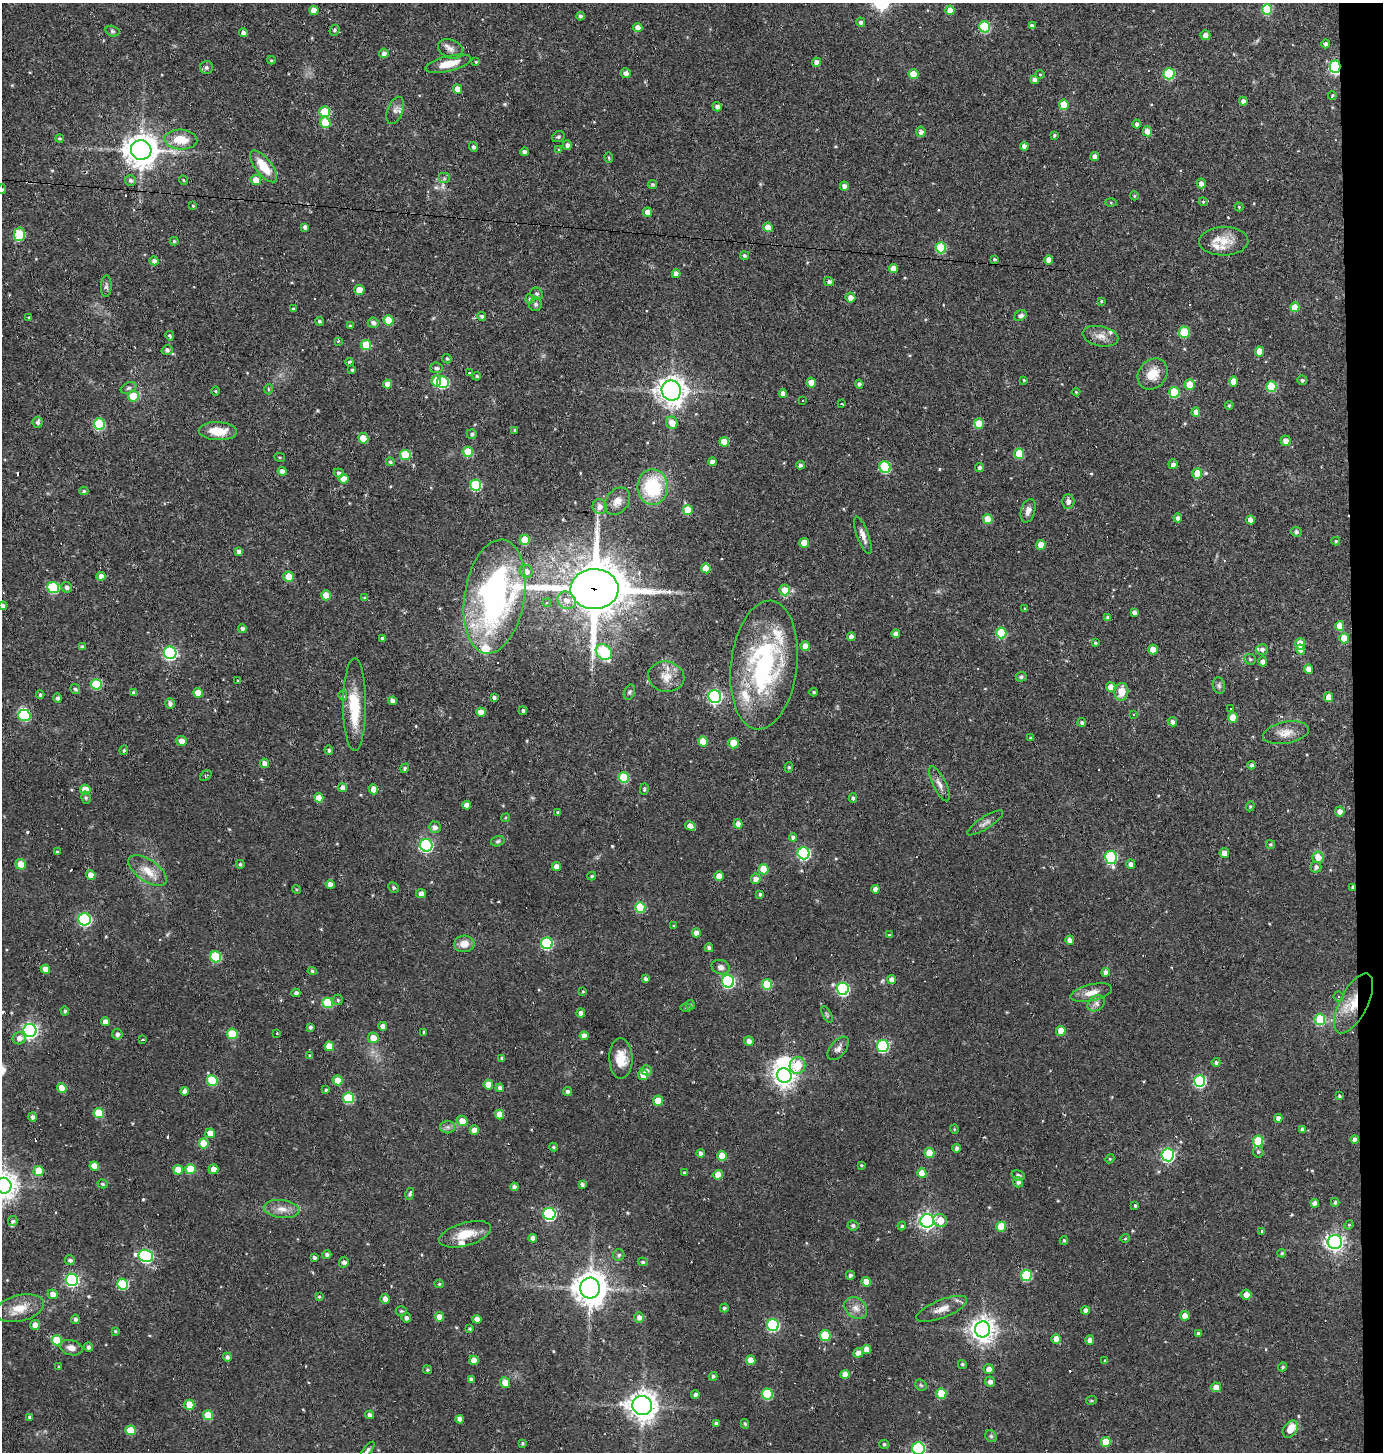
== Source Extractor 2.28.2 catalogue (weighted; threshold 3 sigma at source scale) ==
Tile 6 of 3 x 3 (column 3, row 2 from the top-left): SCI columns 2861-4241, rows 1452-2901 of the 4380 x 4352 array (HDU 1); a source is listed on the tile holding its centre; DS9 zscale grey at full resolution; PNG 1385 x 1454 px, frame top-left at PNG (2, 3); each listed source drawn as its Kron ellipse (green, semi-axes under 4 px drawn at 4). Shown black and unused: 2% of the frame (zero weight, under 2 of 3 exposures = <1% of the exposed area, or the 3 px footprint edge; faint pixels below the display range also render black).
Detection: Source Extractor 2.28.2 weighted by HDU 2 'WHT'; one run over the whole footprint, this tile lists its part. Background 0.0385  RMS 0.005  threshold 0.0223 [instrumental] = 3 sigma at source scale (4.5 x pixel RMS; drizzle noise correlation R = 1.50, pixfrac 1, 0.05/0.05 arcsec/px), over >= 5 px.
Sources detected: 572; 3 too faint to see at this stretch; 3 inside a brighter object's white glare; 20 cosmic-ray / hot-pixel residue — neither listed nor drawn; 9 inside a brighter listed object's ellipse — not listed separately; of the other 537, all 500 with FLUX_AUTO >= 0.476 (the completeness limit of this list) listed and drawn (37 fainter detections not listed), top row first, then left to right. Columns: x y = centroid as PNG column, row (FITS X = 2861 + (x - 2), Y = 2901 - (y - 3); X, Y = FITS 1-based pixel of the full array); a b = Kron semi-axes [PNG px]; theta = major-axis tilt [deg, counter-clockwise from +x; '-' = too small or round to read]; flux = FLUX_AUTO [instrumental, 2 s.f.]
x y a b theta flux
314 10 4 4 - 4.7
950 10 5 4 - 6.3
1267 10 5 5 - 26
580 16 4 4 - 1.2
861 22 5 4 - 1.3
1032 26 4 4 - 1.8
638 27 4 4 - 3.3
985 27 5 5 - 39
335 30 6 5 - 1.1
112 31 7 5 -18 0.94
244 33 4 4 - 2
1205 35 5 5 - 2.9
1326 44 4 4 - 1.4
451 49 13 9 -24 3
384 53 5 4 - 1.6
271 60 4 3 - 0.51
476 62 4 4 - 0.57
816 62 4 4 - 2.8
448 64 23 7 14 8.1
206 67 6 6 - 1.2
1335 67 6 5 - 73
626 73 5 5 - 2.1
913 74 5 5 - 12
1040 74 4 4 - 0.51
1169 74 6 5 - 31
1035 80 4 4 - 2.3
457 89 5 4 - 4.1
1332 95 4 3 - 0.58
1243 101 4 4 - 2.1
1064 105 5 5 - 12
717 107 5 4 - 2.1
395 110 14 7 69 2.6
325 112 5 5 - 19
325 123 5 5 - 13
1137 124 4 4 - 1.4
1147 131 5 4 - 4.1
921 132 5 4 - 2.6
1054 135 3 3 - 0.77
558 137 6 5 - 0.93
60 139 4 4 - 0.74
181 140 16 10 -4 10
567 145 4 4 - 1.7
1024 146 4 4 - 2.8
473 147 5 4 - 1.2
141 150 10 9 - 820
559 150 4 4 - 0.59
524 152 4 4 - 1.6
1095 156 4 4 - 2.5
609 158 5 4 - 0.71
264 166 19 8 -52 11
444 178 6 5 - 1.1
130 180 5 5 - 1.4
183 180 4 4 - 0.56
256 180 5 5 - 5.5
1201 183 5 4 - 2.8
653 184 4 4 - 0.84
844 186 4 4 - 2.5
2 189 5 4 - 0.67
1134 196 4 4 - 0.58
1203 202 4 4 - 0.57
1111 203 5 4 - 0.63
193 206 4 4 - 0.48
1239 207 4 4 - 0.57
647 212 5 4 - 3.4
305 227 4 4 - 1.7
768 227 5 4 - 6.5
19 234 7 5 81 23
174 241 4 4 - 0.75
1224 241 25 14 1 9.6
941 248 5 5 - 27
744 255 5 4 - 0.93
995 259 4 4 - 0.82
1049 260 4 4 - 3.7
154 261 4 4 - 1.6
893 269 5 4 - 5.4
676 274 4 4 - 2.7
829 282 5 4 - 1.5
106 286 11 5 88 1.3
359 290 5 5 - 6.1
537 294 6 5 - 1
850 298 5 5 - 2.7
530 299 4 4 - 0.92
1101 301 4 3 - 0.61
536 304 7 6 - 1.4
1295 307 5 4 - 9.4
293 309 4 4 - 0.89
482 316 4 4 - 1
1020 316 7 5 33 2.1
29 317 4 4 - 0.53
389 320 5 5 - 12
319 321 4 4 - 0.85
373 323 5 5 - 1.7
350 326 3 3 - 0.52
1184 332 5 5 - 17
170 336 4 4 - 1.1
1100 336 18 10 -11 4.3
338 341 3 2 - 0.49
366 345 5 5 - 17
167 350 5 5 - 1.4
1259 351 5 4 - 6.5
447 359 5 4 - 0.77
349 362 4 3 - 1.7
436 368 6 5 - 1.3
352 370 3 3 - 0.83
469 373 3 3 - 0.59
1153 374 16 14 50 8.4
477 376 4 3 - 0.69
1024 380 3 3 - 0.57
1302 380 5 5 - 1.1
436 381 5 4 - 6.7
1234 381 5 4 - 6.6
443 382 6 6 - 44
811 383 5 5 - 7.1
387 384 4 4 - 3.9
859 384 4 4 - 1.2
1190 384 5 5 - 8
1271 387 5 5 - 23
129 388 8 5 26 1.2
269 389 5 3 - 0.6
216 391 5 3 - 0.48
671 391 10 9 - 450
1076 392 4 4 - 0.56
1174 392 5 5 - 22
783 393 4 4 - 2.3
133 396 5 5 - 12
802 401 3 2 - 0.9
842 404 3 2 - 0.98
1229 405 4 3 - 0.62
1196 412 4 4 - 3.3
38 422 5 5 - 1.3
672 423 6 5 - 4.8
99 424 5 5 - 33
979 424 5 5 - 13
514 430 3 3 - 0.52
218 431 19 9 -3 9.7
472 434 5 4 - 1.1
363 438 5 5 - 8.9
1286 441 5 5 - 3
724 442 5 4 - 6.3
468 452 5 5 - 18
1019 454 5 5 - 17
405 455 5 5 - 18
280 457 5 3 - 0.54
390 462 4 4 - 0.84
712 462 4 4 - 2.4
1173 464 5 4 - 1.8
800 465 4 4 - 1.7
885 467 6 5 - 36
979 467 4 4 - 1.1
282 471 4 4 - 2.1
339 473 5 4 - 1.3
1197 473 5 5 - 12
344 479 5 4 - 5.2
476 485 5 5 - 36
653 487 18 15 -89 31
84 491 4 4 - 0.71
617 501 15 11 52 4.3
1068 501 7 6 - 2.1
600 507 7 7 - 2.6
688 510 5 5 - 11
1028 511 12 7 73 2.5
1178 518 4 4 - 2
988 519 5 5 - 9.3
1250 520 4 4 - 3.1
1296 532 5 5 - 1.3
863 535 20 6 -70 3.1
525 540 5 5 - 11
1336 541 4 3 - 0.6
804 543 5 4 - 6.9
1041 545 5 4 - 7
239 551 4 4 - 1.4
706 568 5 4 - 8.2
526 571 7 6 - 3.4
101 576 4 4 - 2.8
289 577 5 5 - 9.5
53 587 6 5 - 34
67 587 5 5 - 1.8
594 589 24 20 2 2400
785 590 5 5 - 6.9
326 595 5 5 - 6.9
494 596 57 30 81 140
364 598 3 3 - 1
567 600 9 8 - 4.2
547 603 4 3 - 0.74
3 606 4 4 - 2.1
1025 609 4 3 - 0.56
1134 612 4 4 - 1.6
1108 618 4 4 - 1.3
1340 626 5 4 - 6.2
242 629 4 4 - 1.4
1001 633 5 5 - 25
896 634 4 4 - 2.3
851 637 4 4 - 2.3
382 638 4 4 - 1.1
1344 638 5 4 - 10
1095 643 3 3 - 0.67
1300 644 5 5 - 13
805 646 5 4 - 6
82 647 4 3 - 1.4
1262 649 6 5 - 1.4
1301 649 5 4 - 2.3
1153 650 5 4 - 5.7
604 652 9 7 -39 45
170 653 6 6 - 86
1250 659 6 5 - 0.9
1263 661 5 4 - 1.8
764 665 65 33 83 85
1309 669 4 4 - 3.6
666 677 18 15 -11 7
1021 677 5 5 - 1.1
237 681 3 3 - 0.96
96 684 5 5 - 24
1219 686 8 6 -74 1.4
1111 687 5 4 - 4
75 689 5 4 - 1.1
629 692 8 5 68 0.96
814 692 4 3 - 0.69
1121 692 9 7 82 6.4
133 693 4 3 - 1
198 693 5 4 - 6.5
40 695 4 3 - 0.74
343 696 5 4 - 1.2
715 696 6 6 - 110
494 697 3 3 - 1.1
1329 697 5 4 - 5.9
57 698 4 4 - 1.3
392 701 4 4 - 2
170 703 5 5 - 1.7
355 705 46 11 -90 21
1230 709 3 3 - 3.4
523 711 4 3 - 1.1
481 712 5 4 - 4.5
1134 714 4 3 - 0.64
24 715 6 5 - 33
1233 717 5 5 - 8
1082 722 4 4 - 1.1
1172 722 5 4 - 1.9
1286 733 23 11 11 5.9
1030 738 4 3 - 0.49
181 741 5 5 - 3.5
703 741 5 5 - 7.6
733 743 5 5 - 12
124 750 5 4 - 0.8
329 750 4 4 - 1.1
265 763 5 4 - 3.1
1252 765 4 4 - 1.2
789 767 5 4 - 0.79
405 768 5 4 - 0.82
206 776 6 3 41 0.62
624 778 5 5 - 23
939 784 19 6 -64 3.3
343 788 4 4 - 3.4
374 789 5 4 - 4.5
644 789 6 4 88 0.75
85 790 5 5 - 7.8
86 798 6 5 - 0.85
319 798 5 4 - 6.6
853 798 4 4 - 1.1
467 805 4 4 - 3.1
1250 806 5 4 - 0.66
1340 811 5 5 - 3
558 813 4 4 - 0.71
506 818 4 3 - 0.54
985 823 21 6 33 2.5
738 824 5 4 - 3.3
690 826 6 4 -29 3.4
435 827 6 5 - 2.1
793 837 4 4 - 1.8
498 841 7 5 16 0.87
1270 844 4 4 - 0.74
426 845 6 6 - 77
57 852 4 3 - 0.73
804 853 6 6 - 70
1224 853 5 5 - 3.7
1111 857 7 6 - 52
1318 857 6 5 - 5.3
21 864 5 5 - 7.6
240 864 4 4 - 0.86
1131 864 4 4 - 2.1
557 867 4 4 - 3.6
1316 867 5 5 - 1.4
764 869 5 5 - 12
148 871 22 10 -34 7.3
91 875 5 4 - 3.7
592 876 4 3 - 0.67
719 876 5 4 - 4.7
756 879 5 5 - 2.4
330 885 4 4 - 3
394 887 5 4 - 1
1353 887 4 3 - 1.8
296 889 4 3 - 0.5
875 889 4 4 - 2.7
421 894 5 4 - 2.6
760 894 4 3 - 0.94
640 907 5 5 - 25
85 919 6 6 - 71
674 926 4 3 - 0.49
696 933 4 4 - 3.6
889 935 4 3 - 0.88
1070 940 4 4 - 2.7
547 943 6 6 - 48
464 944 10 8 4 4.6
709 948 4 4 - 1.4
216 957 5 5 - 33
721 967 9 7 -15 2.3
45 969 5 4 - 3.4
312 971 4 4 - 0.8
1106 972 4 4 - 2.4
645 979 4 4 - 1.3
892 979 4 4 - 2.7
728 981 6 6 - 77
767 985 5 5 - 20
843 989 6 6 - 68
583 991 3 3 - 0.6
296 993 4 4 - 1.4
1091 993 21 8 13 5.6
1339 997 5 5 - 0.82
338 1000 5 5 - 0.8
328 1003 5 5 - 25
1096 1003 9 7 39 2.1
1354 1003 33 14 63 15
690 1005 5 4 - 0.66
686 1007 6 4 -1 0.63
65 1011 5 4 - 0.89
581 1013 4 4 - 2.1
827 1014 9 4 -63 0.79
1320 1019 6 5 - 26
105 1022 4 4 - 4.1
383 1026 4 4 - 2.5
310 1027 4 3 - 1
30 1030 6 6 - 140
1061 1031 5 4 - 7.2
424 1032 3 2 - 0.48
277 1033 3 2 - 0.49
117 1034 5 5 - 1.7
232 1034 5 5 - 19
584 1036 4 4 - 3.5
19 1038 6 6 - 2.8
373 1038 5 5 - 5.1
143 1040 3 3 - 0.91
749 1041 5 5 - 2.4
329 1046 5 4 - 6.3
883 1046 6 5 - 54
838 1048 14 7 51 2.5
310 1056 4 3 - 0.78
502 1058 4 3 - 0.82
621 1058 20 11 -89 8.3
1216 1062 4 4 - 1.2
797 1065 8 8 - 15
646 1070 5 5 - 1.6
643 1075 5 5 - 8.2
784 1076 7 7 - 340
338 1080 5 5 - 8.8
212 1081 5 5 - 23
1200 1081 6 5 - 58
488 1085 5 4 - 4.9
62 1088 5 4 - 7.2
500 1088 4 4 - 1.8
326 1090 4 3 - 0.7
185 1091 4 4 - 2.5
567 1091 4 4 - 1.3
1339 1096 3 3 - 0.69
348 1098 5 5 - 29
658 1101 5 5 - 10
99 1113 5 5 - 14
500 1115 5 4 - 6.2
33 1117 5 4 - 1.8
1278 1118 4 4 - 2.2
462 1121 5 5 - 5
448 1127 7 6 - 1.5
954 1129 4 4 - 0.5
1302 1129 3 3 - 0.96
474 1130 5 4 - 3.3
210 1133 5 4 - 5.1
1354 1139 4 4 - 1.9
1258 1141 5 5 - 25
204 1143 5 5 - 11
554 1147 4 3 - 0.65
957 1148 4 4 - 1.8
1258 1152 6 5 - 0.94
701 1153 4 4 - 1.6
929 1153 5 5 - 9.6
1168 1155 6 6 - 91
722 1156 5 5 - 9.6
1110 1159 4 4 - 0.53
861 1165 4 3 - 0.53
94 1166 5 4 - 6
191 1169 5 5 - 14
214 1169 5 5 - 5
178 1170 5 5 - 7.7
39 1171 5 5 - 11
684 1173 4 3 - 0.51
922 1173 5 4 - 8
718 1175 5 4 - 6.7
1018 1175 7 5 -19 1.3
1018 1182 5 5 - 1.3
103 1184 5 4 - 0.81
582 1185 4 3 - 1.3
4 1186 8 8 - 530
514 1187 4 4 - 1.8
410 1194 6 4 74 0.97
1335 1202 4 3 - 0.88
1315 1203 4 4 - 2.4
1135 1206 3 3 - 0.7
282 1209 18 9 -6 4.8
549 1214 6 6 - 67
940 1220 7 6 - 6.3
13 1221 5 4 - 1.2
927 1221 7 6 - 180
1349 1225 5 4 - 0.57
853 1226 5 5 - 1.2
902 1226 4 4 - 0.62
1001 1227 5 5 - 16
1262 1231 4 4 - 0.62
465 1234 27 11 16 10
533 1238 4 4 - 2.8
1125 1238 5 4 - 0.55
1064 1240 4 3 - 0.7
1335 1242 7 7 - 210
1282 1253 4 3 - 0.69
327 1255 4 4 - 1.6
619 1255 6 5 - 1
146 1256 7 6 - 79
314 1258 4 4 - 1.3
70 1260 5 4 - 1.4
344 1262 5 5 - 1.4
643 1262 5 4 - 0.83
850 1275 4 4 - 1.2
1026 1275 5 5 - 32
72 1280 6 6 - 78
866 1282 5 4 - 5.4
123 1284 5 5 - 27
439 1284 4 4 - 0.7
590 1288 10 10 - 830
53 1294 5 4 - 3.3
1246 1294 5 5 - 3.7
319 1297 4 3 - 0.64
385 1299 5 4 - 2.5
20 1308 25 13 14 9.1
724 1308 4 4 - 0.94
856 1308 12 9 -40 3.7
942 1309 27 9 22 5.6
1085 1310 4 4 - 1.8
401 1311 5 4 - 0.75
1185 1316 5 4 - 4.5
439 1317 4 4 - 4.9
639 1317 5 5 - 2.3
406 1318 5 4 - 1.6
75 1319 4 4 - 1.3
477 1319 4 4 - 3.5
35 1325 5 4 - 3
773 1325 6 6 - 54
470 1329 4 3 - 0.76
983 1329 8 7 - 450
115 1331 4 4 - 0.56
1198 1333 4 4 - 0.99
825 1336 5 5 - 21
1056 1339 5 4 - 4.7
57 1340 5 5 - 18
1090 1340 5 4 - 2.3
89 1347 4 4 - 1.5
71 1348 11 7 -14 3.4
867 1349 4 4 - 4.3
858 1353 5 4 - 2.8
227 1357 4 4 - 1.5
474 1360 4 4 - 5.6
751 1360 5 4 - 4.9
1105 1361 4 4 - 0.73
962 1364 4 4 - 0.79
59 1366 3 3 - 0.49
1283 1367 4 4 - 0.86
989 1369 5 5 - 2.9
427 1370 4 4 - 0.66
845 1374 4 4 - 4.2
713 1376 4 4 - 0.99
471 1379 4 3 - 1.2
505 1382 5 5 - 6.1
990 1382 5 5 - 2.3
921 1385 6 5 - 0.8
1216 1387 5 5 - 4.5
941 1393 5 5 - 16
695 1394 4 4 - 1.3
767 1394 5 5 - 27
1091 1400 5 3 - 0.53
189 1405 5 5 - 11
642 1406 10 9 - 540
208 1415 5 5 - 13
370 1415 4 4 - 2
30 1417 4 4 - 0.95
460 1419 4 4 - 2.8
716 1423 4 3 - 1.2
745 1424 5 3 - 0.74
1290 1429 9 6 54 6.7
130 1430 5 5 - 12
991 1436 6 5 - 0.89
1106 1442 5 5 - 11
522 1443 4 4 - 0.74
884 1444 5 4 - 0.75
918 1449 6 6 - 72
367 1450 10 4 53 1.2
Overlapping masked pixels (flux is a lower limit): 4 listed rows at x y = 1335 67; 594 589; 1353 887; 1354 1003
Isophote crosses this tile's border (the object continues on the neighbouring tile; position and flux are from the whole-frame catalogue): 5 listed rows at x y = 2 189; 3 606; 4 1186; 918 1449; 367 1450